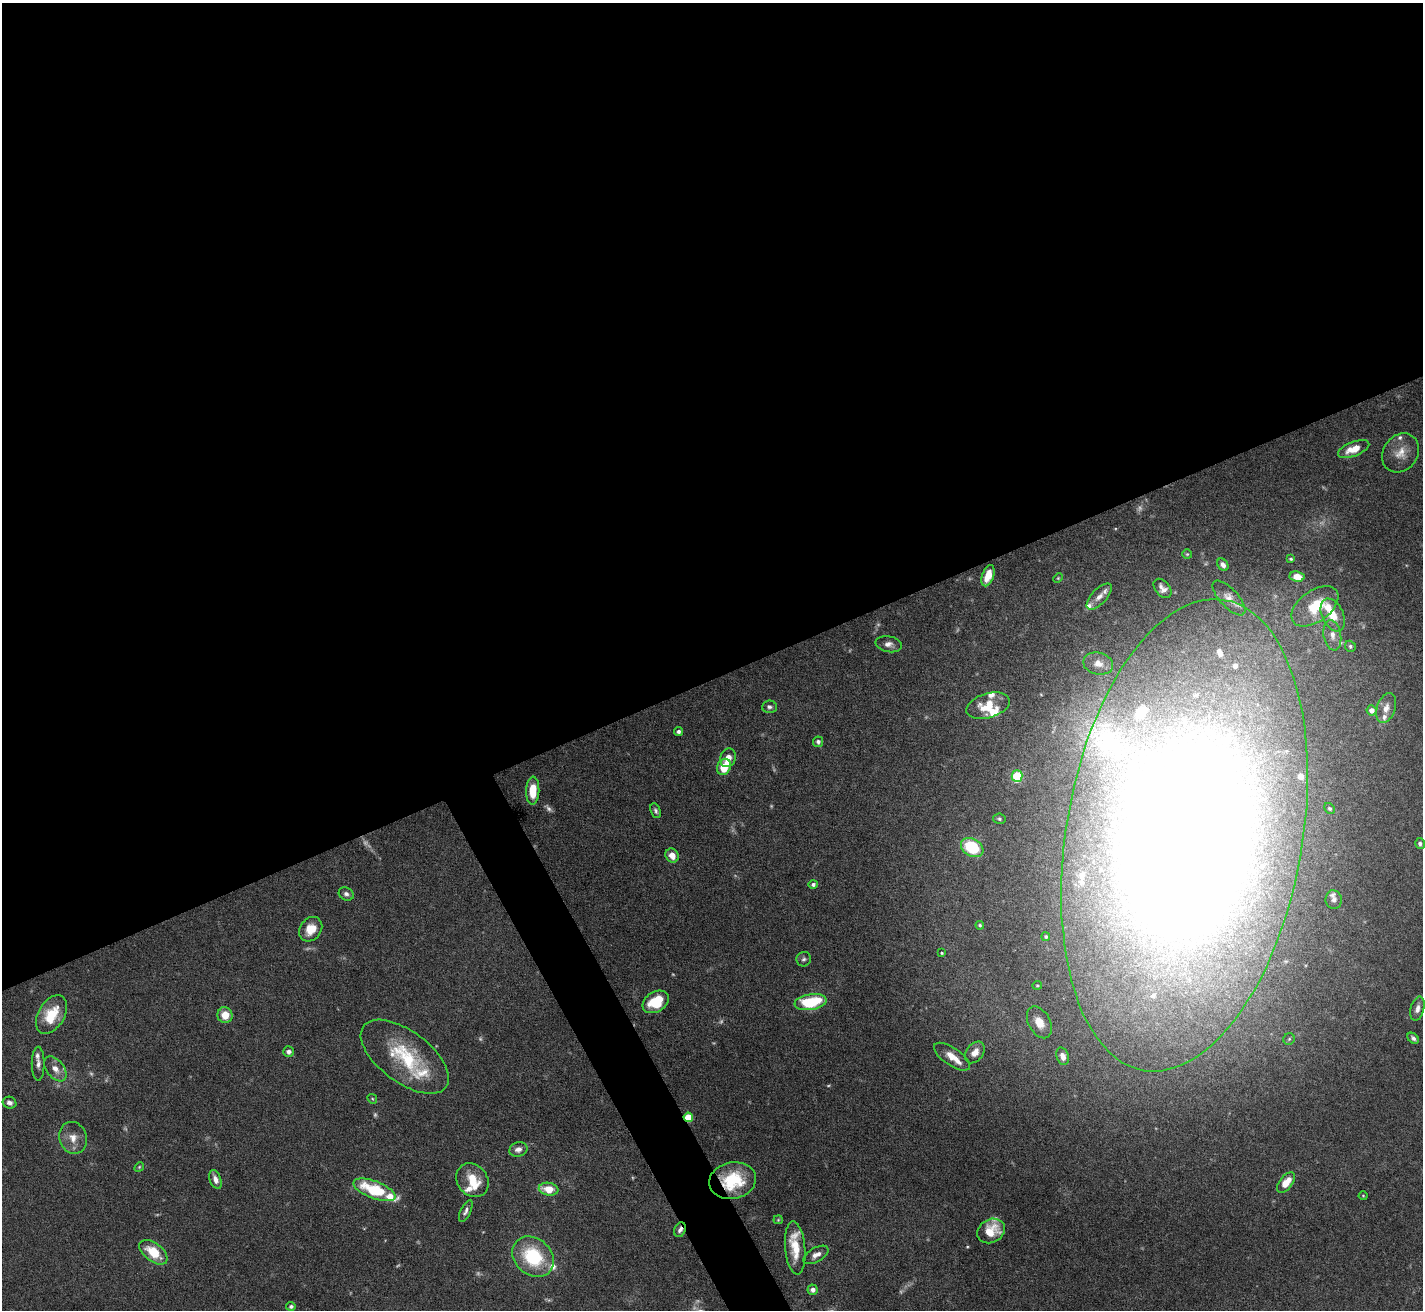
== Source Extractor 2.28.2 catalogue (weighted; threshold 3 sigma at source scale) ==
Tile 2 of 4 x 4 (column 2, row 1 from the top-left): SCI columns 1422-2842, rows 4078-5385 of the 5684 x 5672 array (HDU 1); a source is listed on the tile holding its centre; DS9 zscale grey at full resolution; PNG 1425 x 1312 px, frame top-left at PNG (2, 3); each listed source drawn as its Kron ellipse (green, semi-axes under 4 px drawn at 4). Shown black and unused: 54% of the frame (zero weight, under 5 of 10 exposures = <1% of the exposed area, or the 3 px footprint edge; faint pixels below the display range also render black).
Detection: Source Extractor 2.28.2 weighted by HDU 2 'WHT'; one run over the whole footprint, this tile lists its part. Background 0.0863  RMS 0.0026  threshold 0.0107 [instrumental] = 3 sigma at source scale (4.09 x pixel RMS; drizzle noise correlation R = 1.36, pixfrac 0.8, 0.05/0.05 arcsec/px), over >= 5 px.
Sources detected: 128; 20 too faint to see at this stretch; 1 inside a brighter object's white glare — neither listed nor drawn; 26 inside a brighter listed object's ellipse — not listed separately; the other 81 listed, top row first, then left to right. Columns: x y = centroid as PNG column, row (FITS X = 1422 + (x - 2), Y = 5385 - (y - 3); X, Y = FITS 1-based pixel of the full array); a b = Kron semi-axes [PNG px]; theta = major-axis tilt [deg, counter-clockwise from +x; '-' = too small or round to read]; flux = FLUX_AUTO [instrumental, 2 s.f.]
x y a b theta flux
1354 449 16 7 21 4.2
1401 453 21 17 54 3.9
1187 554 5 5 - 0.32
1291 559 3 3 - 0.33
1223 565 7 5 -50 1
988 576 11 6 70 3.6
1297 576 7 5 -8 2.4
1058 578 5 4 - 0.29
1162 588 11 7 -49 1.4
1099 597 16 7 47 1.9
1229 598 22 9 -47 2.4
1315 606 27 15 36 9.3
1333 615 17 10 -65 4.8
1332 635 15 8 -80 2.2
889 644 13 8 -10 1.5
1350 646 6 5 - 0.48
1098 664 15 11 -13 2.5
988 706 22 12 17 5.9
769 707 7 6 - 0.73
1386 708 15 9 70 2.1
1372 710 5 5 - 1.7
678 732 4 4 - 0.68
818 742 5 5 - 0.76
728 758 9 7 69 2.4
724 767 8 6 64 6.9
1017 776 6 5 - 12
533 791 14 6 88 5.7
1330 808 6 5 - 0.5
656 811 8 5 -70 0.63
999 819 6 5 - 0.48
1184 835 239 118 80 710
1420 844 5 5 - 0.81
972 847 12 8 -31 13
672 856 7 6 - 2.1
813 884 4 4 - 0.61
346 894 8 6 -26 0.87
1334 900 9 8 - 0.95
980 925 4 4 - 0.31
311 929 13 10 52 4
1046 937 4 4 - 0.35
942 953 3 3 - 0.28
804 959 7 7 - 0.67
1037 985 5 3 - 0.29
656 1002 14 10 31 7.7
810 1002 16 8 9 14
1417 1009 12 6 74 1.4
51 1015 21 13 59 8.2
225 1015 8 7 - 3.9
1039 1022 17 11 -61 3.1
1413 1038 6 4 -40 0.78
1289 1039 6 5 - 0.42
288 1052 5 5 - 0.98
975 1052 12 8 51 2.3
1063 1056 9 6 -72 1.8
405 1057 51 25 -37 18
952 1057 21 9 -34 3.2
38 1064 17 6 90 1.3
55 1069 14 9 -51 2.2
372 1099 5 4 - 0.29
9 1103 7 5 -21 0.99
688 1117 5 4 - 9
73 1138 16 13 -70 3.1
518 1149 9 7 20 1.5
139 1167 5 4 - 0.31
215 1179 10 5 -70 1.7
472 1180 18 15 -53 6
733 1181 23 18 11 13
1286 1182 12 6 51 4
549 1189 10 6 -9 4.8
374 1190 22 8 -21 14
1363 1196 4 4 - 0.23
466 1211 12 5 65 0.91
778 1220 4 4 - 0.27
680 1230 8 5 67 0.97
991 1231 14 11 29 5.4
795 1248 27 10 -85 6
153 1252 16 9 -38 7.2
816 1255 14 7 29 1.7
533 1257 22 18 -42 17
813 1290 5 5 - 1.2
291 1306 4 4 - 0.65
Overlapping masked pixels (flux is a lower limit): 3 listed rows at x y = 688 1117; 733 1181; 680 1230